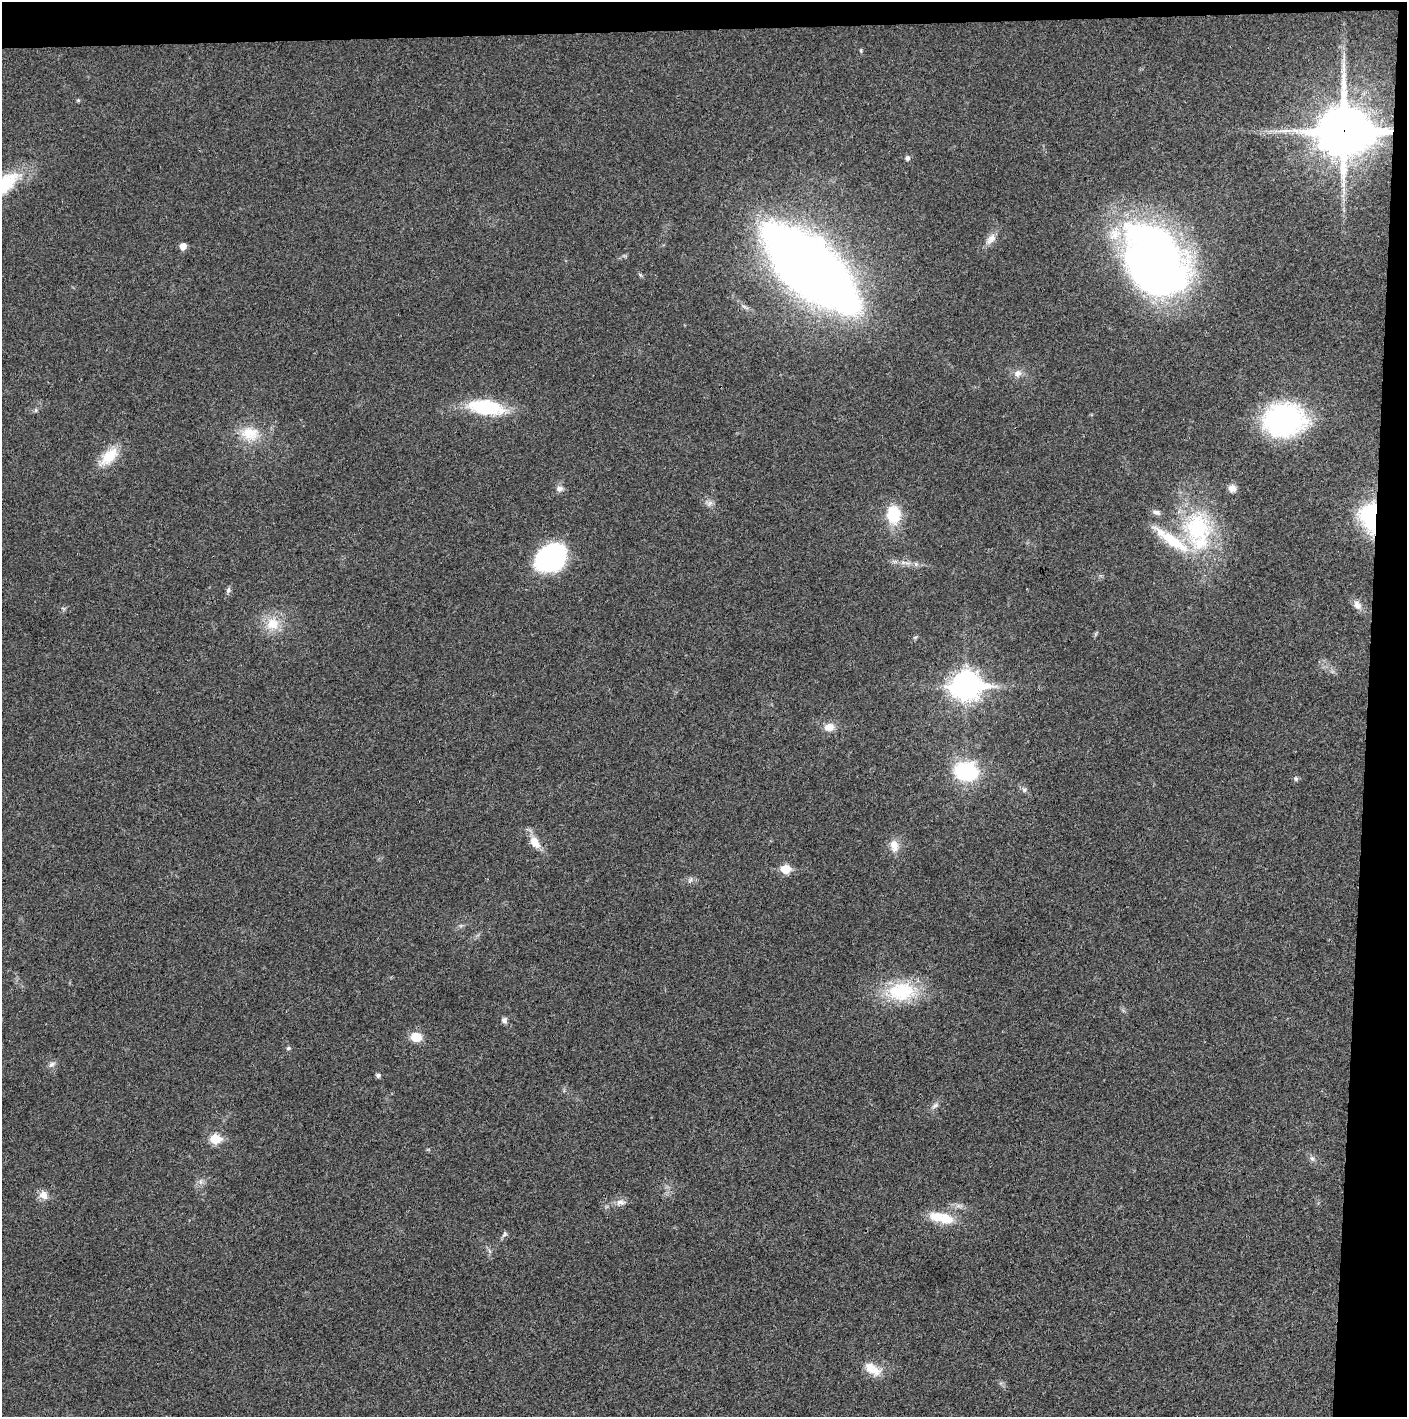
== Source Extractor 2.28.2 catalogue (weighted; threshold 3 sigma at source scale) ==
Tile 3 of 3 x 3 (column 3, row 1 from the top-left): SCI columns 2814-4218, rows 2831-4245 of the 4219 x 4245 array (HDU 1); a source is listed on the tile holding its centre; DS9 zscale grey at full resolution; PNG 1409 x 1419 px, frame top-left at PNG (2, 2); no overlay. Shown black and unused: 5% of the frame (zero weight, under 3 of 4 exposures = <1% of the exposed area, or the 3 px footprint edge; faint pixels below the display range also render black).
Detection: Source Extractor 2.28.2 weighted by HDU 2 'WHT'; one run over the whole footprint, this tile lists its part. Background 0.0193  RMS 0.0041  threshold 0.0185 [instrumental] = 3 sigma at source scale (4.5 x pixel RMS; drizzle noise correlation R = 1.50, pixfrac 1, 0.05/0.05 arcsec/px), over >= 5 px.
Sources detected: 61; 2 inside a brighter object's white glare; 1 long thin detection or spike segment (spike, bleed or trail) — not listed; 4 inside a brighter listed object's ellipse — not listed separately; the other 54 listed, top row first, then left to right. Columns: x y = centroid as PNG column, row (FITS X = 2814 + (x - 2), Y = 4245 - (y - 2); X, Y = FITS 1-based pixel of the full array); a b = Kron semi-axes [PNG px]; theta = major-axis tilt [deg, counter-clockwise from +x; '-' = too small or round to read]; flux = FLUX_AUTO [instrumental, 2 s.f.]
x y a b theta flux
861 51 6 3 -89 0.48
78 100 5 5 - 0.48
1344 131 19 17 0 2100
907 158 6 5 - 1.3
991 239 17 10 52 3.5
183 246 6 5 - 4.4
1157 259 69 50 -64 290
810 268 67 27 -43 970
745 307 12 4 -36 1.5
1018 373 12 9 30 2.9
486 407 42 16 -8 28
36 410 6 5 - 0.71
1284 420 38 29 4 79
250 434 27 20 -8 12
109 456 30 15 45 11
1232 488 10 9 - 2.5
559 489 10 9 - 2
709 503 10 8 33 1.8
1156 512 12 6 -16 1.7
893 514 15 11 -89 20
1371 521 38 24 -82 26
1197 528 48 43 73 52
551 558 30 23 32 57
908 563 9 4 -5 1.3
228 590 8 6 71 1.1
1357 605 13 9 -52 3.1
63 608 7 4 -19 0.63
273 624 19 19 - 9.7
915 637 7 5 29 0.65
966 685 12 10 2 480
829 727 13 10 11 4.3
966 772 17 13 -9 46
1296 779 7 6 - 0.88
1024 790 8 5 -54 1.1
535 842 18 11 -59 5.9
894 846 17 11 -79 4.6
785 869 6 5 - 15
690 880 10 4 58 0.91
901 991 42 25 5 26
504 1020 8 7 - 1.4
416 1037 14 11 -5 6.3
288 1048 6 5 - 0.74
52 1064 10 6 33 1.6
378 1075 5 4 - 1.4
935 1106 12 6 41 1.6
215 1139 6 6 - 21
1312 1158 9 7 -40 1.4
201 1182 9 4 82 1.2
43 1195 13 10 -58 3.5
621 1202 15 9 5 2.6
958 1206 7 4 -18 1.3
946 1219 18 13 -15 9.2
505 1234 10 6 64 1.1
872 1369 25 12 -35 7.4
Overlapping masked pixels (flux is a lower limit): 2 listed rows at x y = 1344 131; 1371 521